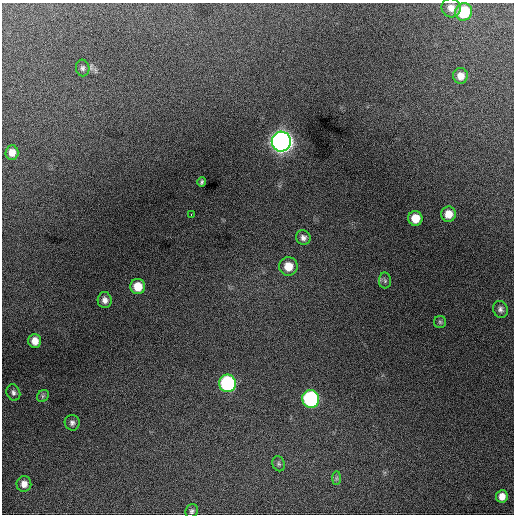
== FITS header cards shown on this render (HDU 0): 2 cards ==
NAXIS1  =                  512 / Axis length
NAXIS2  =                  512 / Axis length

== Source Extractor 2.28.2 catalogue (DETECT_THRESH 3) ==
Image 512 x 512 px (HDU 0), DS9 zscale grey, 1 PNG px = 1 image px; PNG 516 x 516 px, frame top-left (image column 1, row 512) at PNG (2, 3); each listed source drawn as its Kron ellipse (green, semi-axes under 4 px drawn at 4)
Background 966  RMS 25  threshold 75.1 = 3 sigma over >= 5 px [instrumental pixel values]
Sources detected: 28; all 28 listed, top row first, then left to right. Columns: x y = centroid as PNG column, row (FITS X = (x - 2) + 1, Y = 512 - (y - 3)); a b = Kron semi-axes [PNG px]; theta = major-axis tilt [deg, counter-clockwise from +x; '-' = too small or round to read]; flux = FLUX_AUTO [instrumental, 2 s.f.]
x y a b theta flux
451 8 10 9 - 1.4e+04
464 12 9 8 - 8.7e+04
83 68 8 6 -79 4.8e+03
460 76 8 7 - 1.4e+04
281 142 10 9 - 1.5e+06
12 152 7 6 - 1.3e+04
202 182 4 3 - 2.9e+03
448 214 7 7 - 1.8e+04
191 215 3 2 - 1.0e+04
415 218 7 7 - 2.5e+04
303 238 7 7 - 6.7e+03
288 266 9 9 - 2.6e+04
385 281 8 6 -88 4.0e+03
138 287 7 7 - 2.9e+04
105 300 8 7 - 8.5e+03
500 309 8 7 - 6.1e+03
440 322 6 6 - 3.4e+03
35 341 7 6 - 1.5e+04
227 383 9 8 - 2.2e+05
13 392 8 6 -71 5.5e+03
43 396 6 5 - 3.3e+03
311 399 9 8 - 2.6e+05
72 423 8 7 - 5.7e+03
279 464 8 6 -67 3.6e+03
336 478 7 4 90 2.9e+03
24 484 8 7 - 1.2e+04
502 496 6 6 - 1.3e+04
192 511 7 6 - 4.0e+03